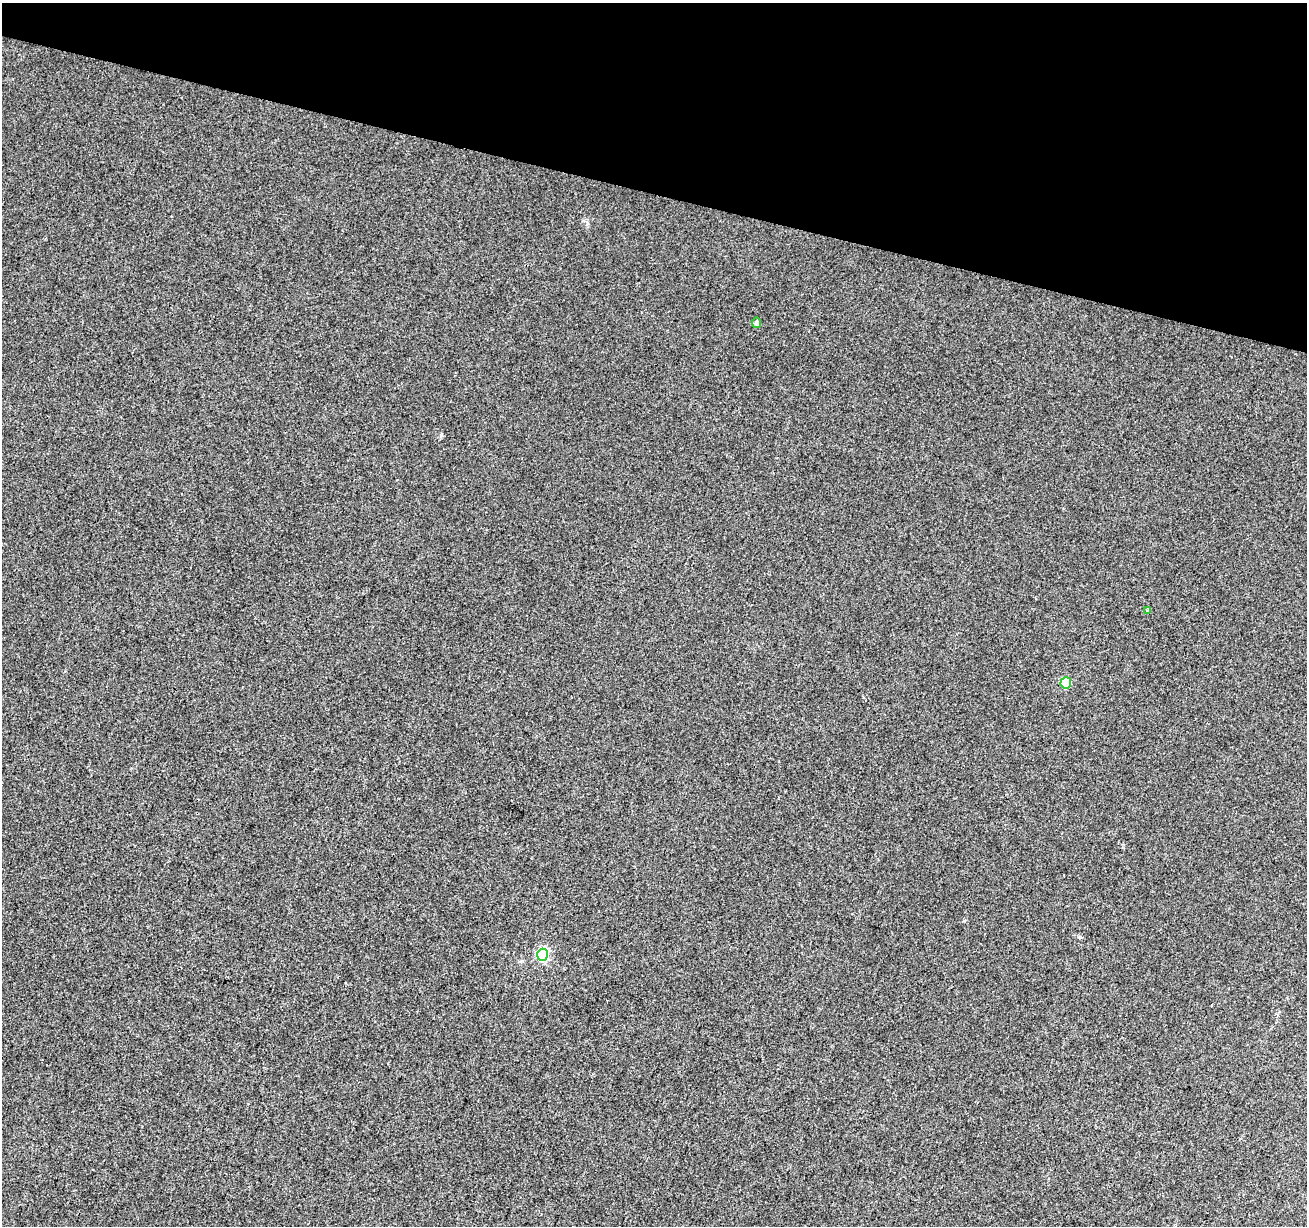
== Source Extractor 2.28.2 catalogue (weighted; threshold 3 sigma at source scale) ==
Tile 2 of 4 x 4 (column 2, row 1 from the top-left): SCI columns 1313-2617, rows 3957-5180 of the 5226 x 5399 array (HDU 1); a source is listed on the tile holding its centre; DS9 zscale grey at full resolution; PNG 1309 x 1228 px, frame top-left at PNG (2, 3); each listed source drawn as its Kron ellipse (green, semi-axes under 4 px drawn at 4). Shown black and unused: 16% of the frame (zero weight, under 3 of 4 exposures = <1% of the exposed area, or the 3 px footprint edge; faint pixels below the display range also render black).
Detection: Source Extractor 2.28.2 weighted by HDU 2 'WHT'; one run over the whole footprint, this tile lists its part. Background 0.00786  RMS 0.0036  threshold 0.0164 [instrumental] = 3 sigma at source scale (4.5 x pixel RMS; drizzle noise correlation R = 1.50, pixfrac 1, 0.0396/0.0396 arcsec/px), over >= 5 px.
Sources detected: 4; all 4 listed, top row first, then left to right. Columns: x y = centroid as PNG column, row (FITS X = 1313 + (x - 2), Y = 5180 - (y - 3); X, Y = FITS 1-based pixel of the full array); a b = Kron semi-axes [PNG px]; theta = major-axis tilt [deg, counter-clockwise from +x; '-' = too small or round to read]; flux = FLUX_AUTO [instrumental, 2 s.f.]
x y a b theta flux
757 323 5 4 - 1.3
1148 611 4 4 - 0.49
1066 683 6 5 - 17
543 955 6 5 - 51